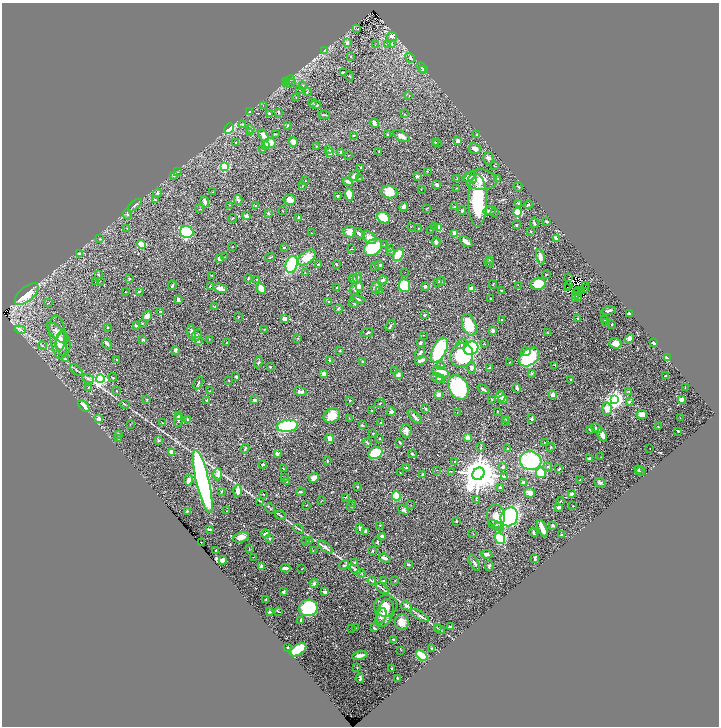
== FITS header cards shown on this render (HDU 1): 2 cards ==
NAXIS1  =                 1433
NAXIS2  =                 1448

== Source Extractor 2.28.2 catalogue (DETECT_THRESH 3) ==
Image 1433 x 1448 px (HDU 1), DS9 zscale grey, zoomed out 1/2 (1 PNG px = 2 x 2 image px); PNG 721 x 728 px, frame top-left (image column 1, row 1447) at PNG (2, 3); each listed source drawn as its Kron ellipse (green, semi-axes under 4 px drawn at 4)
Background 0.501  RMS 0.025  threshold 0.0741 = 3 sigma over >= 5 px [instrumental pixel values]
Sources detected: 528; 41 cannot appear on this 1/2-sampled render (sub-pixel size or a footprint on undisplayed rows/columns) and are neither listed nor drawn; the other 487 listed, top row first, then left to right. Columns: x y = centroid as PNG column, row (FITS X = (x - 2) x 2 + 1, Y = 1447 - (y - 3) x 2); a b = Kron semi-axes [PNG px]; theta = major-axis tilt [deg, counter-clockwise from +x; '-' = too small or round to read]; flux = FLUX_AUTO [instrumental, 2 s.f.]
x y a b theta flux
357 29 4 1 - 1.7
392 37 5 5 - 16
347 43 3 2 - 16
387 44 3 3 - 4.3
392 44 4 3 - 4.4
375 45 2 1 - 2.5
324 50 4 2 - 3.6
351 56 2 2 - 3.4
410 58 5 4 - 8.8
422 68 6 3 -42 6.3
423 70 3 3 - 3.9
343 73 3 2 - 5.1
350 76 5 2 - 3.3
289 80 6 4 24 10
286 82 4 2 - 3.6
290 83 6 2 21 7.3
303 85 3 2 - 2.6
299 89 3 2 - 2
307 92 3 2 - 3
409 96 2 2 - 2
296 97 2 1 - 1.2
313 103 4 2 - 2.9
263 105 3 2 - 1.7
316 105 5 2 - 11
250 112 4 3 - 4.6
278 113 4 2 - 2.8
269 114 4 3 - 17
404 114 2 2 - 2
324 115 6 2 -12 5.1
374 123 5 3 - 18
243 124 3 3 - 4.2
288 125 3 3 - 3.4
229 129 6 3 63 160
250 129 4 3 - 6.4
250 133 3 2 - 2.4
275 134 3 2 - 3.9
387 134 3 3 - 4.1
477 134 2 2 - 2
354 135 2 2 - 4.9
264 136 6 3 -57 29
401 136 9 4 -30 32
458 141 3 3 - 15
293 142 5 4 - 25
436 142 4 3 - 3.7
235 143 3 2 - 2.4
269 143 6 5 - 61
437 143 4 2 - 2.9
265 146 4 3 - 5.9
316 147 3 2 - 2.5
329 149 3 2 - 4.5
475 149 6 5 - 26
262 150 3 2 - 2.5
379 151 3 2 - 1.9
330 153 2 2 - 79
341 153 4 3 - 13
348 155 2 1 - 1.9
488 158 6 5 - 12
495 166 3 2 - 2
225 167 3 3 - 250
361 168 4 3 - 4.7
427 171 3 2 - 3.1
177 172 3 2 - 2.1
173 176 3 2 - 2.6
354 176 6 3 54 25
417 176 3 2 - 7.6
469 177 7 4 21 20
359 178 3 2 - 2
457 178 4 2 - 2.7
472 179 4 3 - 42
497 179 2 2 - 12
481 180 16 10 -3 59
305 181 2 2 - 1.7
348 182 5 2 - 22
303 185 3 2 - 6.4
437 185 3 3 - 10
518 187 5 2 - 4.9
456 188 2 2 - 1.9
421 189 2 2 - 1.5
213 192 2 2 - 1.6
389 192 8 6 -11 86
157 193 5 3 - 8.8
349 194 6 4 -83 48
338 196 3 2 - 5.1
155 200 4 3 - 4.1
238 200 5 4 - 10
290 200 6 5 - 26
478 201 26 9 90 290
205 202 6 3 -74 13
518 203 4 3 - 3.7
135 205 8 3 41 8.3
230 205 3 2 - 1.8
256 205 3 3 - 5.7
528 205 5 2 - 4.3
404 207 4 3 - 19
455 207 4 2 - 6.3
427 208 4 1 - 1.9
200 209 2 1 - 2.7
283 211 2 1 - 1.7
462 211 4 3 - 7.1
490 211 6 4 7 15
494 212 3 2 - 3
518 212 4 4 - 130
268 213 2 2 - 6.7
127 214 5 4 - 9.2
246 216 2 2 - 48
232 218 4 2 - 2.9
298 218 4 2 - 7
383 218 7 5 -33 120
546 221 3 2 - 5.7
534 223 5 3 - 4.8
516 225 2 2 - 5.3
411 226 4 1 - 1.5
435 227 2 2 - 2.7
127 228 2 2 - 1.8
418 228 2 1 - 1.7
439 228 4 3 - 46
431 230 3 2 - 2
531 231 2 2 - 2.3
187 232 6 6 - 310
350 232 6 6 - 37
311 233 2 1 - 1.3
455 233 3 3 - 53
359 234 6 3 -39 15
369 238 8 5 -41 28
100 239 4 2 - 3.1
556 239 4 2 - 24
436 242 5 3 - 11
466 242 7 3 -36 30
141 244 5 3 - 96
384 245 3 2 - 2.6
232 246 2 2 - 1.8
284 247 2 2 - 9.7
373 247 10 7 38 250
390 248 2 1 - 2.1
351 249 2 2 - 2.8
391 251 3 2 - 3.8
80 253 3 3 - 4.7
398 255 7 4 58 120
224 257 2 2 - 1.4
270 257 5 2 - 4.2
540 257 8 3 -79 23
219 258 3 3 - 12
307 258 10 6 39 75
489 259 3 3 - 5.2
489 262 5 2 - 2.4
292 264 9 6 73 230
318 264 3 2 - 6.3
336 264 3 2 - 3.9
379 265 4 3 - 11
375 266 3 2 - 6.5
405 272 2 1 - 3
305 273 2 2 - 1.9
546 274 3 2 - 2.8
99 275 4 2 - 4.4
211 275 3 2 - 2.7
569 277 2 1 - 6.7
248 278 4 2 - 3.2
357 278 5 2 - 4.3
129 279 3 3 - 6.4
257 279 2 1 - 1.4
353 279 4 2 - 3.6
383 280 5 3 - 10
96 281 4 3 - 6.3
100 281 2 1 - 1.4
441 281 4 2 - 2.8
438 283 3 3 - 5.5
493 284 4 2 - 3.1
538 284 7 6 - 110
172 285 5 2 - 5.5
405 285 6 5 - 130
518 285 2 1 - 1
569 285 2 1 - 2.4
585 285 3 1 - 3
210 286 3 2 - 3.8
360 286 4 3 - 24
425 286 3 3 - 8.1
220 288 7 4 -17 20
337 288 2 2 - 5.8
356 288 7 5 43 20
376 288 5 5 - 13
567 288 3 1 - 1
584 288 2 1 - 1.2
261 289 5 4 - 50
472 289 3 2 - 68
380 290 3 3 - 4.7
501 290 2 2 - 4.9
139 291 3 2 - 3.3
579 291 2 1 - 1.2
581 291 2 1 - 0.14
125 292 2 1 - 1.6
576 293 2 1 - 1.1
27 294 14 7 42 83
575 296 2 1 - 0.63
579 298 2 1 - 1.7
358 299 7 3 -17 8.5
490 299 3 2 - 2.5
576 299 4 2 - 3.4
178 300 3 2 - 16
328 302 2 2 - 15
49 303 3 3 - 3.4
354 303 5 3 - 6
215 307 3 2 - 2.9
338 308 4 3 - 5.8
161 311 4 3 - 4.1
608 311 7 2 10 10
630 314 4 3 - 12
424 315 2 2 - 20
147 316 5 4 - 30
238 317 2 2 - 3.7
284 319 4 3 - 21
578 319 4 3 - 5
501 320 2 2 - 7.8
604 320 2 2 - 3.3
606 322 2 2 - 1.3
142 324 3 2 - 2.9
612 324 2 2 - 3.4
136 325 3 2 - 8.4
390 325 6 3 55 5.3
469 325 11 7 -71 150
107 327 2 2 - 3.6
264 329 2 2 - 3.4
20 330 6 3 -19 9
493 331 4 3 - 14
192 332 8 4 -81 18
367 332 6 3 22 6.9
57 333 14 5 -46 33
548 333 3 2 - 1.7
197 335 6 4 62 9.2
423 335 2 1 - 1.7
58 337 22 8 -82 72
298 338 3 2 - 2.7
209 339 3 2 - 1.6
629 339 5 4 - 15
143 340 3 2 - 9.3
60 341 10 4 81 21
198 341 4 3 - 7.9
227 342 2 2 - 1.5
107 343 6 2 -50 12
420 343 4 3 - 5.8
484 343 2 2 - 2.1
615 343 6 5 - 39
654 343 3 2 - 23
63 344 12 7 -88 21
462 344 5 4 - 12
43 346 4 2 - 4.1
471 348 7 6 - 300
175 350 3 3 - 9.4
340 350 4 2 - 2
439 350 13 7 64 320
526 351 4 4 - 47
420 353 7 3 60 8
462 355 12 11 - 320
529 357 11 8 37 210
667 358 4 2 - 18
65 359 3 3 - 6.4
116 359 2 1 - 2.1
421 360 5 3 - 17
329 361 4 2 - 4.6
363 361 2 2 - 4.2
259 362 6 3 79 6.2
510 362 3 2 - 2.5
555 365 3 3 - 6.4
441 366 4 3 - 5
270 367 2 2 - 5
471 368 6 4 -85 13
490 368 3 2 - 6.2
76 370 7 3 -38 6.7
394 370 2 1 - 2.5
440 372 8 5 -21 82
532 373 4 3 - 4
324 374 3 2 - 22
398 375 2 2 - 39
665 376 2 2 - 6.1
113 377 4 2 - 2.8
236 377 3 2 - 9.7
88 378 6 4 -21 9.4
437 378 6 3 -25 7.9
100 379 4 4 - 860
441 379 4 4 - 8.2
570 380 3 2 - 4.7
229 381 3 2 - 2.7
198 383 7 3 62 8.5
458 387 13 9 -63 390
88 388 3 2 - 2.6
517 388 4 2 - 13
685 388 3 2 - 1.7
483 389 6 2 -37 8.8
116 391 3 2 - 2
210 391 3 2 - 2.5
629 391 3 2 - 2.3
301 392 7 3 -18 11
439 394 4 3 - 36
552 395 3 2 - 36
501 396 5 3 - 31
492 399 3 2 - 2.8
503 399 5 4 - 34
615 399 4 4 - 2200
681 399 3 3 - 27
147 400 3 2 - 3.2
207 400 2 2 - 10
254 400 3 3 - 6.1
350 400 3 2 - 3.3
629 402 3 3 - 5.9
125 404 5 2 - 3.2
380 404 5 1 - 2.2
84 406 7 4 -49 28
426 409 4 2 - 6.9
607 409 6 5 - 38
371 411 2 2 - 3.6
497 411 2 2 - 3.3
391 412 4 4 - 12
457 412 3 2 - 2.1
642 414 5 4 - 18
332 415 9 7 29 60
179 416 4 3 - 7.3
415 417 9 3 -47 16
349 418 4 2 - 3
680 418 3 1 - 1.5
99 419 2 2 - 49
506 419 3 2 - 2.8
531 419 2 2 - 35
178 420 6 3 -89 6.5
188 420 3 3 - 8.5
506 421 3 2 - 2
381 422 3 2 - 2.8
163 423 4 3 - 4.2
130 425 2 1 - 1.3
362 425 3 3 - 3.7
287 426 10 6 7 310
658 427 2 1 - 2.4
596 428 6 3 -33 14
590 429 4 3 - 11
406 430 7 5 -84 23
678 431 2 2 - 4.4
373 433 2 2 - 11
119 434 3 2 - 5.3
602 435 7 3 -66 22
330 438 4 4 - 21
467 438 4 3 - 33
119 439 4 2 - 4.8
379 439 3 2 - 3
159 441 3 3 - 4.8
367 442 4 3 - 4.4
400 442 3 2 - 5.5
544 442 2 2 - 2.5
481 447 4 2 - 3.9
550 447 4 3 - 4.3
507 448 2 2 - 4.1
245 449 5 3 - 8.5
650 449 2 1 - 1.2
172 453 2 2 - 74
375 453 7 5 28 150
277 454 3 3 - 16
412 454 4 3 - 6.3
601 457 2 1 - 0.98
590 459 3 3 - 16
327 461 4 2 - 3.3
531 461 11 9 -14 390
455 462 2 2 - 6.1
263 464 4 3 - 6.2
503 467 3 3 - 5.5
548 467 4 3 - 4.6
283 468 2 2 - 1.7
406 468 3 3 - 3
559 469 4 2 - 5.3
436 470 2 1 - 1.9
638 470 2 2 - 4.6
451 471 3 2 - 2
641 471 4 2 - 5
400 473 2 2 - 1.9
541 473 5 5 - 87
218 474 6 4 90 24
422 474 2 2 - 4.4
478 474 7 5 52 15000
504 476 4 3 - 3.9
285 478 3 2 - 2.5
314 478 5 4 - 28
580 479 2 2 - 1.7
188 480 5 3 - 21
203 481 32 6 -77 1700
286 481 2 2 - 3.8
523 482 2 2 - 31
600 483 6 4 -22 7.9
357 487 3 2 - 5
500 487 2 2 - 3.3
222 491 3 3 - 4
237 491 6 4 87 25
300 492 4 2 - 6.2
530 493 5 4 - 18
264 494 3 2 - 1.7
572 494 3 3 - 10
396 496 4 4 - 94
345 497 3 2 - 2.8
321 500 4 2 - 2
476 500 3 2 - 2.6
260 501 4 2 - 3.9
560 501 4 2 - 3
353 503 4 3 - 3.3
307 505 2 1 - 1.7
411 505 3 2 - 1.8
573 506 2 2 - 2.7
351 507 2 2 - 2
559 507 3 2 - 17
270 508 5 2 - 4.3
403 510 6 4 -29 8.2
187 511 3 2 - 3
227 511 3 2 - 1.7
280 515 5 2 - 4.4
496 516 12 9 -81 37
509 517 10 8 59 560
456 521 2 2 - 5
380 525 2 2 - 3
496 525 8 4 -25 18
553 525 3 3 - 7.5
499 527 5 4 - 9.6
542 528 9 3 -68 41
209 529 3 2 - 5.8
299 529 6 2 -35 5.3
360 529 5 3 - 9.2
365 531 3 2 - 9.3
534 532 5 3 - 10
265 534 4 3 - 19
473 534 2 2 - 1.6
561 535 3 2 - 3.9
382 536 4 3 - 11
241 537 8 5 16 38
269 538 3 3 - 4.5
500 538 6 4 -53 300
306 541 2 2 - 2.9
309 541 2 2 - 1.6
377 542 4 2 - 4.1
202 543 2 1 - 21
325 547 9 4 -38 20
249 549 3 2 - 2.4
216 550 2 2 - 3
313 551 3 2 - 2.8
373 551 3 2 - 3.4
487 554 5 4 - 13
253 557 2 1 - 1.5
385 558 6 2 -20 17
535 558 4 2 - 17
223 560 4 3 - 17
355 562 4 3 - 6.8
474 563 9 3 -60 10
408 564 3 3 - 7.6
344 565 5 3 - 6.9
489 566 5 3 - 6.9
261 567 3 3 - 14
285 568 5 2 - 24
302 569 2 2 - 1.8
355 569 6 4 -32 10
361 573 5 3 - 5
384 580 2 2 - 12
372 581 4 2 - 4.9
395 581 2 2 - 2
314 583 4 4 - 8.2
382 588 7 2 -40 6.5
283 592 3 2 - 9.3
325 592 4 2 - 14
266 600 2 1 - 1.8
386 606 12 10 17 45
406 606 6 3 -27 15
308 608 9 8 - 570
278 611 3 1 - 3.5
269 612 3 3 - 4
385 613 14 7 74 50
381 616 8 5 69 18
420 616 10 4 -32 13
301 620 3 2 - 9.3
402 622 8 7 - 36
450 627 3 2 - 6.4
356 628 2 2 - 2.3
374 628 3 2 - 9.8
438 628 2 1 - 1.3
352 629 2 2 - 1.7
440 629 6 1 -35 4.5
393 639 2 2 - 12
287 648 3 2 - 3.1
432 649 2 2 - 8.9
298 650 9 5 32 260
401 650 2 1 - 1.4
360 655 8 3 13 22
422 655 6 4 -39 260
357 667 3 2 - 2.2
392 668 2 2 - 3.6
360 678 5 2 - 8.6
397 678 2 2 - 5.4
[41 sub-pixel or undisplayed-footprint detections neither listed nor drawn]